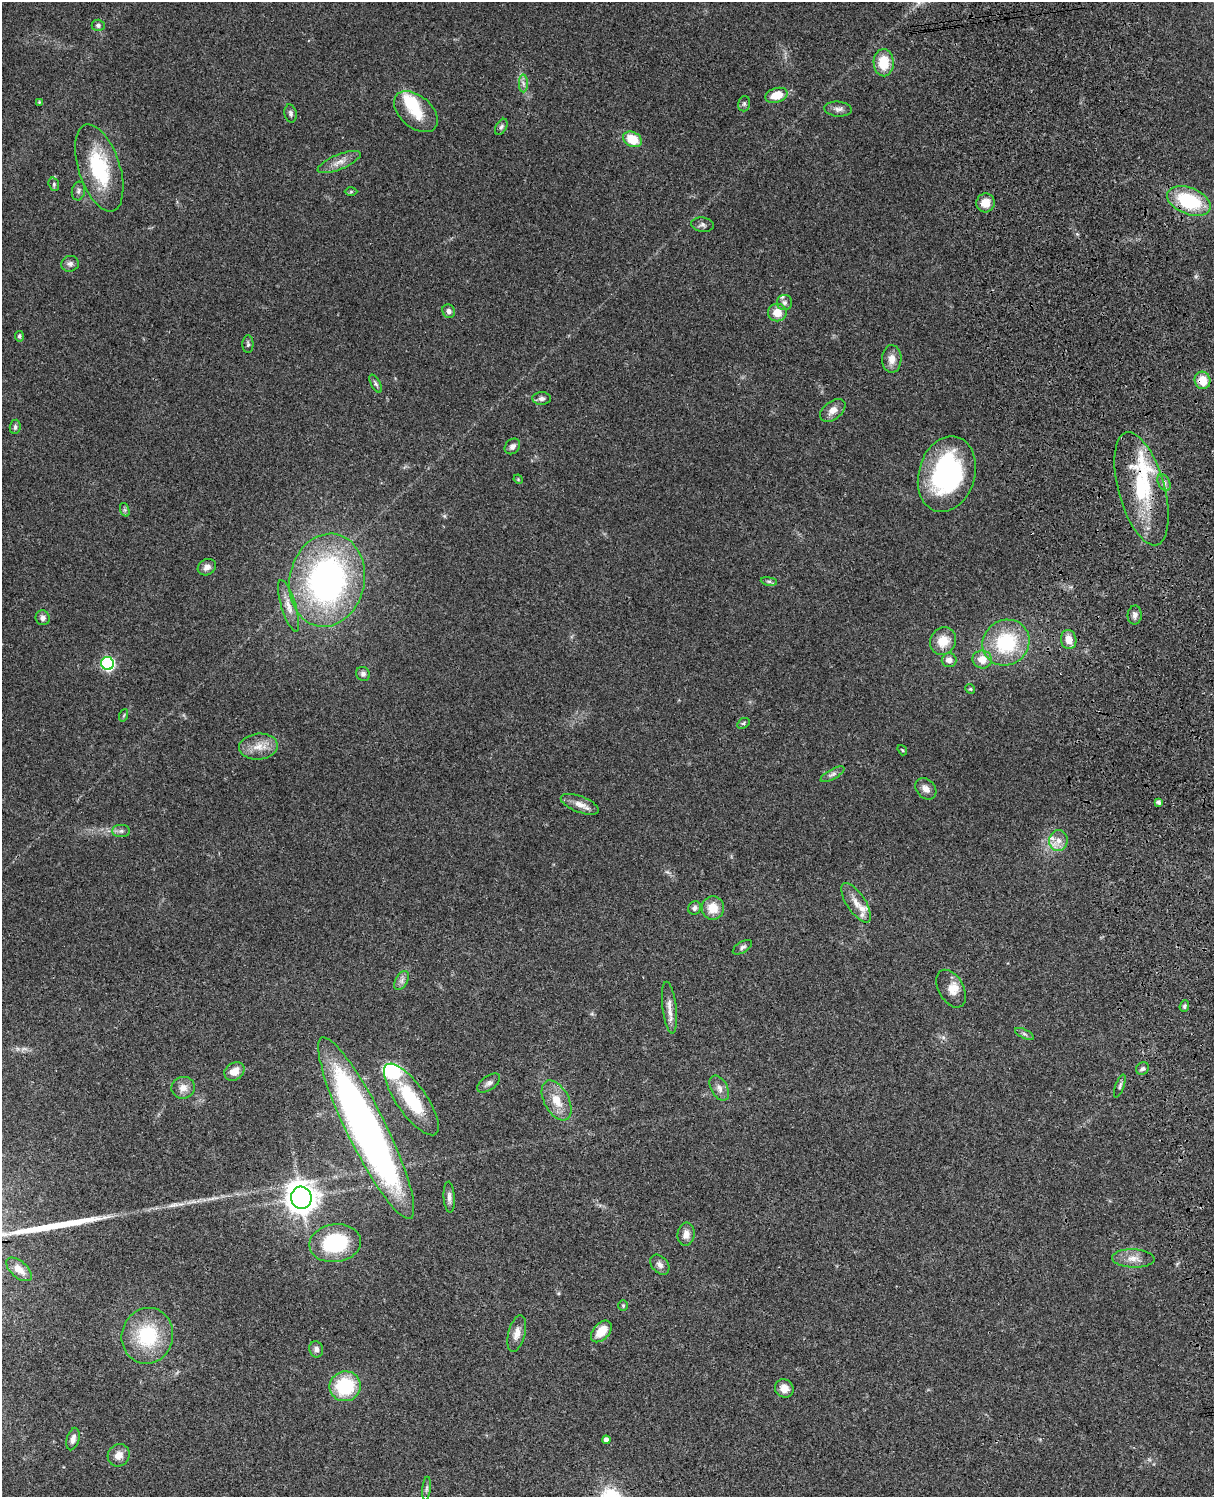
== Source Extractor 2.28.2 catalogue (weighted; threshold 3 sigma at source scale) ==
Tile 6 of 4 x 3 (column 2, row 2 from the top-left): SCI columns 1334-2545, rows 1773-3267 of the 5087 x 4926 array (HDU 1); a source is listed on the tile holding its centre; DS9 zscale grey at full resolution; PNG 1216 x 1499 px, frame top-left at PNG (2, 2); each listed source drawn as its Kron ellipse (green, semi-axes under 4 px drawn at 4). Shown black and unused: <1% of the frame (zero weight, under 3 of 4 exposures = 6% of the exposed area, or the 3 px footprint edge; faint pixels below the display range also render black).
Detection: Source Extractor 2.28.2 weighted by HDU 2 'WHT'; one run over the whole footprint, this tile lists its part. Background 0.0965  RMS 0.0063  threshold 0.0283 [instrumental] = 3 sigma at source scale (4.5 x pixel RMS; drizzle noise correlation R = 1.50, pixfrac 1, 0.05/0.05 arcsec/px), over >= 5 px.
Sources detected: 108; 2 inside a brighter object's white glare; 2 long thin detections or spike segments (spike, bleed or trail) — neither listed nor drawn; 7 inside a brighter listed object's ellipse — not listed separately; the other 97 listed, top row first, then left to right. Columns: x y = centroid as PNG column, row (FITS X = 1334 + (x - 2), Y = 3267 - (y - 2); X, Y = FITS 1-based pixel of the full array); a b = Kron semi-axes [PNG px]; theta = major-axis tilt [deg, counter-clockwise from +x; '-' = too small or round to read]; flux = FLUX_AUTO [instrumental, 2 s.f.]
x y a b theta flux
98 25 6 6 - 1.5
884 63 13 10 -89 15
523 83 9 4 -89 1.9
776 95 11 7 17 12
39 102 3 3 - 0.61
744 104 8 5 75 1.3
838 109 13 7 -4 3.1
416 112 25 16 -41 15
291 113 9 6 -78 1.8
501 127 9 5 60 1.5
632 139 10 7 -28 15
339 162 23 7 22 5.5
99 168 45 20 -72 43
54 184 7 5 -72 1.1
78 191 9 6 75 1.8
351 192 6 4 1 0.75
1189 201 23 13 -22 40
985 203 9 9 - 6.2
702 225 11 7 -8 2.1
70 264 9 8 - 2.3
785 303 7 7 - 2.1
449 311 7 6 - 2.1
777 313 9 9 - 8.7
19 336 5 4 - 1.2
248 344 9 5 -89 1.3
892 359 14 9 89 5.6
1202 380 9 8 - 11
376 384 10 4 -61 1.4
542 399 9 6 0 2.1
833 410 14 9 38 5
15 427 7 5 83 1.5
512 446 9 7 46 2.7
947 474 39 28 74 96
518 479 5 4 - 0.56
1164 482 9 6 -63 2.2
1141 489 58 23 -74 49
125 510 7 4 -71 1.2
207 567 9 7 28 3.4
327 580 47 37 78 180
769 581 8 4 -8 1.3
289 606 27 7 -73 6.2
1135 615 9 7 87 2.6
43 618 7 7 - 2.6
1069 640 9 7 -79 6
943 641 14 12 56 11
1006 643 24 22 34 44
982 659 10 9 - 7.3
949 660 7 7 - 3.8
107 663 6 6 - 90
363 674 7 6 - 1.9
970 689 5 4 - 0.8
124 715 6 4 71 0.92
743 723 7 5 31 0.96
258 747 19 13 4 9.1
902 750 5 3 - 0.58
832 774 13 5 30 2.2
926 789 12 9 -47 4.1
1158 802 4 3 - 1.7
580 804 20 8 -21 5.5
121 831 9 6 1 1.9
1058 841 10 9 - 4.8
856 903 23 9 -57 7.1
694 908 7 6 - 1.6
713 908 12 11 - 10
742 947 11 5 31 1.7
402 981 10 6 60 2.3
951 989 20 12 -61 7
1184 1006 6 4 68 1.3
669 1008 26 7 -83 5.5
1024 1034 10 4 -27 1.5
1142 1069 7 6 - 1.4
234 1071 11 8 35 6
489 1083 13 7 35 2.5
1120 1086 12 4 70 1.6
183 1088 11 11 - 5
719 1088 13 8 -62 3.7
411 1099 42 15 -55 37
557 1100 22 12 -61 12
366 1128 101 19 -64 360
449 1197 15 5 -86 2.8
301 1198 11 10 - 820
686 1234 12 8 84 4.7
335 1243 26 19 7 46
1133 1258 21 9 -2 6.6
660 1265 11 8 -48 3
19 1269 15 8 -40 5.8
623 1306 5 4 - 0.75
601 1331 13 8 47 10
517 1334 18 8 75 5.4
147 1336 28 25 73 39
316 1349 8 7 - 2.5
345 1386 16 15 - 37
784 1388 9 9 - 5.6
73 1439 11 6 75 3.5
606 1440 4 4 - 2.6
119 1455 11 10 - 5.5
427 1488 12 4 83 1.5
Overlapping masked pixels (flux is a lower limit): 3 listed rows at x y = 1189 201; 1202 380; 1141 489